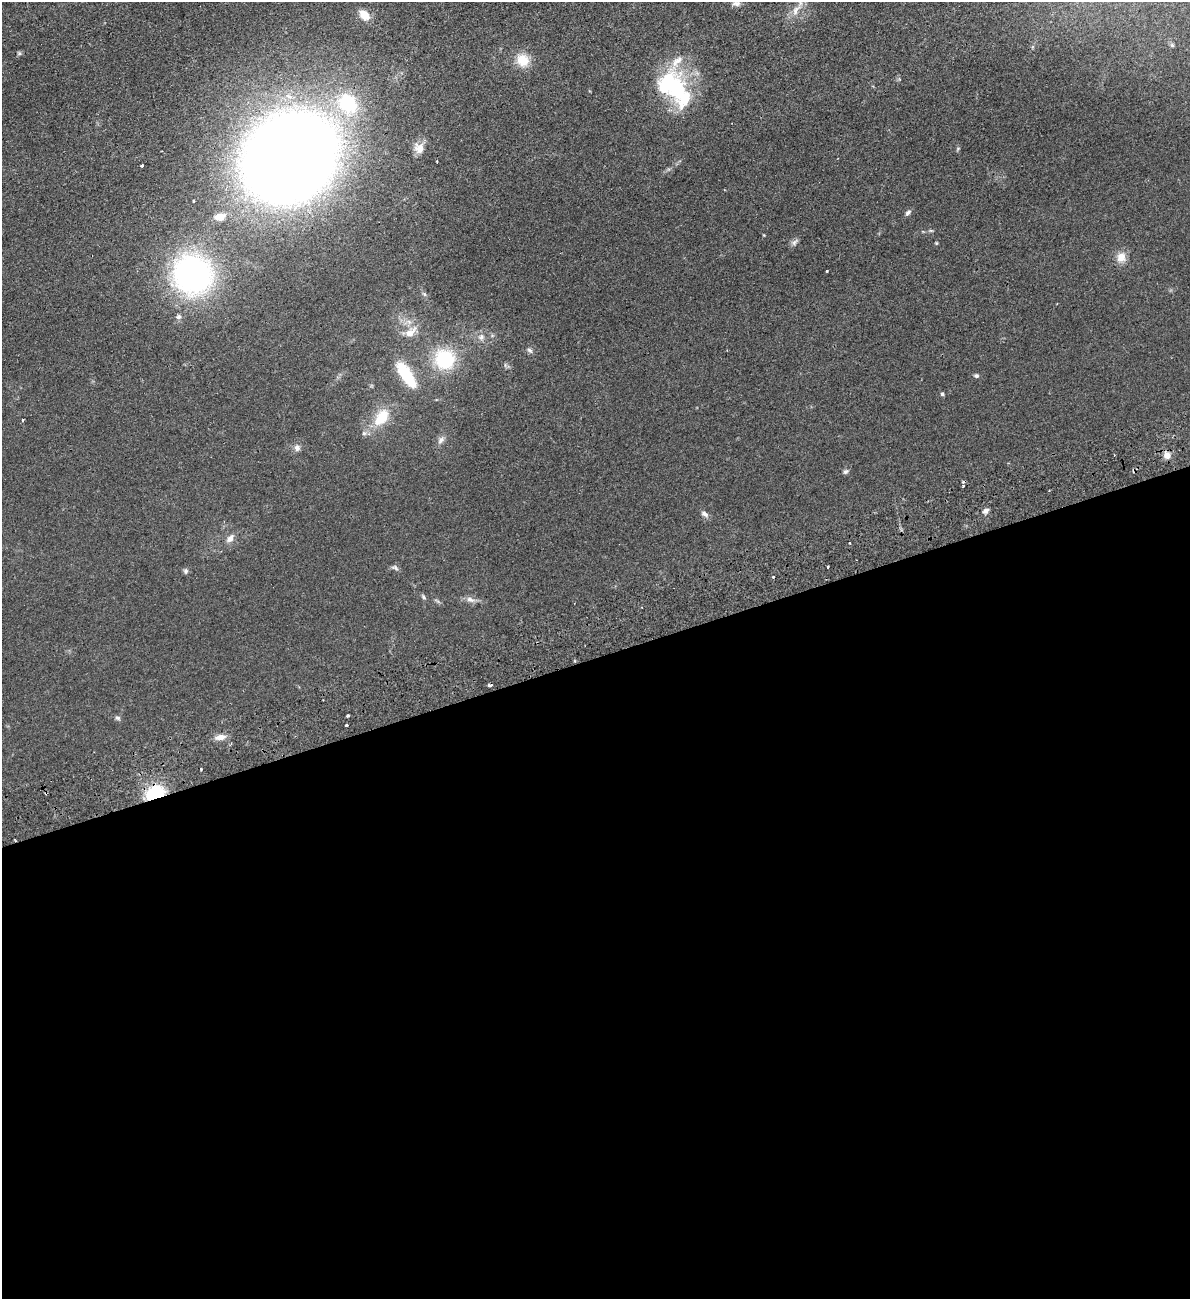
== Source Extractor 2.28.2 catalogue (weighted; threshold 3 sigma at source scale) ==
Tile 15 of 4 x 4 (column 3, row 4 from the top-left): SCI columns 2544-3731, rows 56-1352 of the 5207 x 5300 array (HDU 1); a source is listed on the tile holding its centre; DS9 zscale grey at full resolution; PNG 1192 x 1301 px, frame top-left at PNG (2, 2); no overlay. Shown black and unused: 49% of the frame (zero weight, under 2 of 3 exposures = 3% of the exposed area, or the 3 px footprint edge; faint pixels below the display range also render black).
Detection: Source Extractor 2.28.2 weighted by HDU 2 'WHT'; one run over the whole footprint, this tile lists its part. Background 0.0587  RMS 0.009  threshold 0.0405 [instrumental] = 3 sigma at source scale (4.5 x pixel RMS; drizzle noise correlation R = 1.50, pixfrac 1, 0.05/0.05 arcsec/px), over >= 5 px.
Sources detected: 54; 1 inside a brighter object's white glare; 5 cosmic-ray / hot-pixel residue — not listed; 1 inside a brighter listed object's ellipse — not listed separately; the other 47 listed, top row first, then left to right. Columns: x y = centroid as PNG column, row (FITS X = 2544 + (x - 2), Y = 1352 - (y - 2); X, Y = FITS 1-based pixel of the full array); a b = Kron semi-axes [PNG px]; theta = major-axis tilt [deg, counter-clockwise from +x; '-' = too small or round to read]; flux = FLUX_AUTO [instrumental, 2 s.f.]
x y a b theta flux
736 3 11 6 -2 2.8
796 10 17 9 60 7.8
364 15 11 8 -42 12
19 53 6 4 0 1.2
523 60 15 12 -50 16
673 86 44 30 -54 84
348 103 29 23 -52 57
419 148 13 11 -70 7.7
958 148 6 3 20 0.9
290 157 64 53 41 1800
142 165 3 3 - 2.6
193 201 3 3 - 1.2
908 212 8 5 40 2.3
220 217 8 6 8 13
931 231 6 4 -19 0.97
794 242 11 6 52 2.6
1121 257 13 11 81 8.1
827 271 3 2 - 1
193 274 41 39 -40 210
179 317 6 6 - 2.3
410 332 18 9 36 9.2
481 337 9 6 88 2.8
530 350 9 5 -44 2
445 359 19 18 - 52
407 375 30 10 -56 41
976 376 5 5 - 1.5
942 394 4 4 - 1.4
381 418 22 13 53 23
22 420 4 3 - 0.68
441 440 11 6 51 3.2
297 448 8 7 - 3.6
1167 455 8 8 - 5.3
846 472 7 6 - 1.8
986 511 8 5 29 2.9
705 514 11 6 -34 3
230 538 12 8 62 4.7
828 567 3 2 - 1.2
395 568 9 5 -42 1.9
186 571 7 6 - 1.8
423 597 7 4 -58 1.4
470 599 12 6 -23 3.8
489 685 3 3 - 14
348 716 3 3 - 1.7
118 718 8 5 -27 1.7
347 725 3 3 - 3.5
220 737 13 7 11 6
155 793 17 11 24 43
Overlapping masked pixels (flux is a lower limit): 1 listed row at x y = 155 793